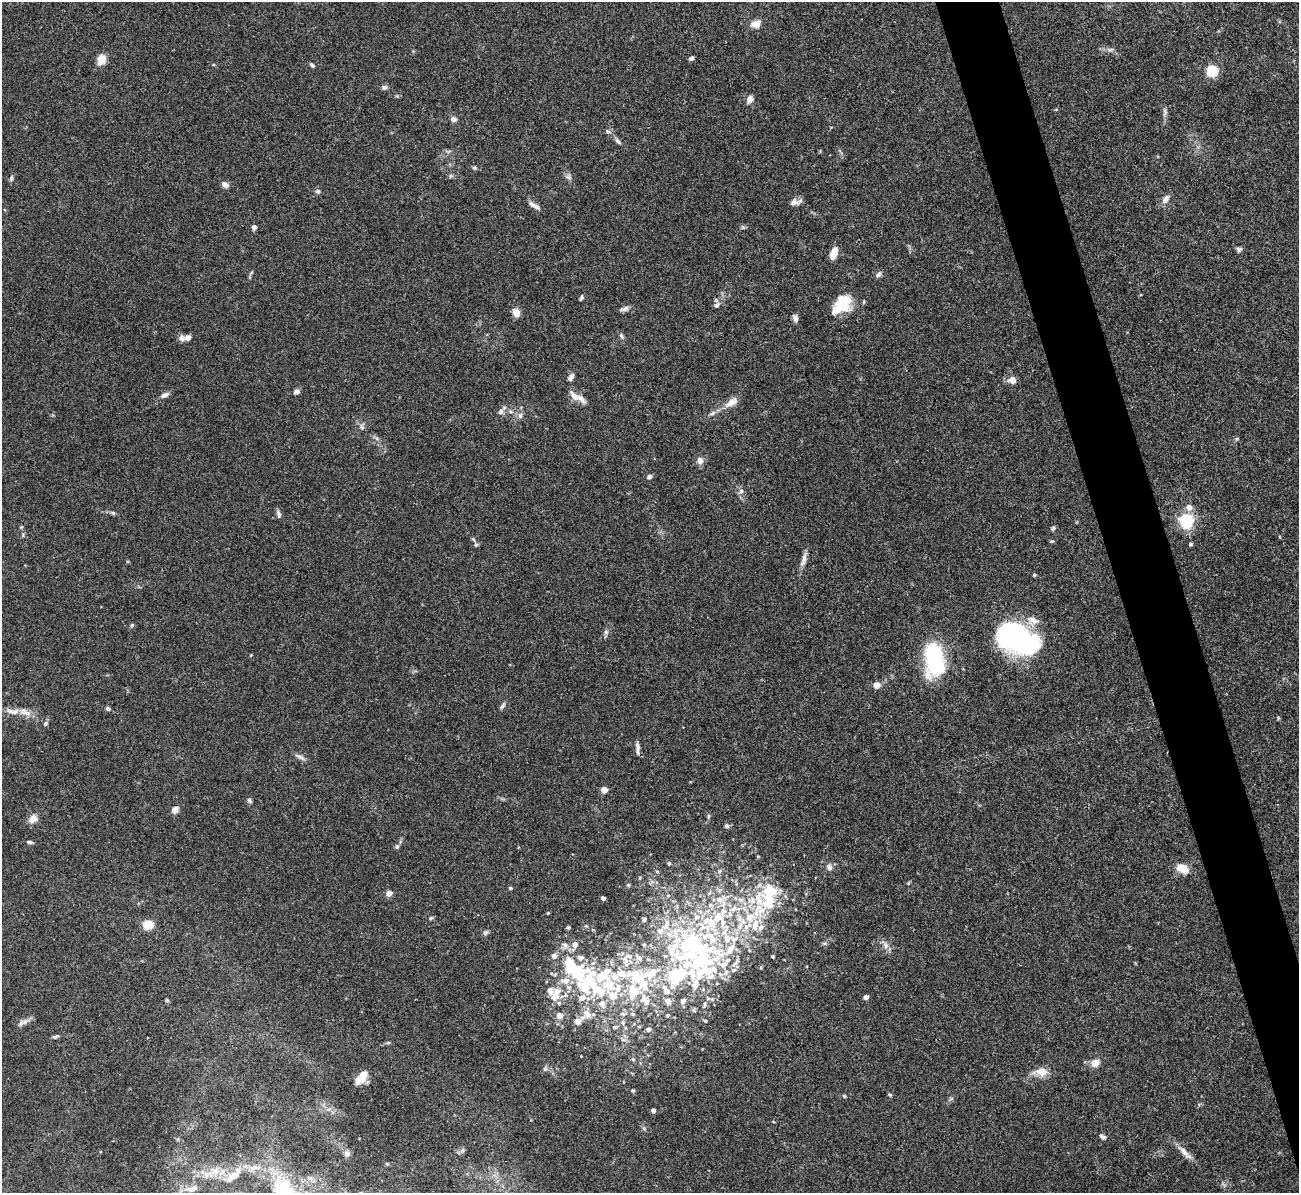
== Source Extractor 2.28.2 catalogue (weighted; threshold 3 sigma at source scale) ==
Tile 6 of 4 x 4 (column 2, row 2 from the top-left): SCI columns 1298-2594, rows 2527-3717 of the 5190 x 5175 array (HDU 1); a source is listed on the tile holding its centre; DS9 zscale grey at full resolution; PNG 1301 x 1195 px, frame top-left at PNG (2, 2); no overlay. Shown black and unused: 4% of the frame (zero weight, under 3 of 4 exposures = <1% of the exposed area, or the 3 px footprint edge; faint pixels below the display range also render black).
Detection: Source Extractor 2.28.2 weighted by HDU 2 'WHT'; one run over the whole footprint, this tile lists its part. Background 0.0745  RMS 0.0058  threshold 0.0262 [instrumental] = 3 sigma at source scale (4.5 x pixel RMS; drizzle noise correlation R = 1.50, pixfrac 1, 0.05/0.05 arcsec/px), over >= 5 px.
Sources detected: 221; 6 inside a brighter object's white glare — not listed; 51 inside a brighter listed object's ellipse — not listed separately; the other 164 listed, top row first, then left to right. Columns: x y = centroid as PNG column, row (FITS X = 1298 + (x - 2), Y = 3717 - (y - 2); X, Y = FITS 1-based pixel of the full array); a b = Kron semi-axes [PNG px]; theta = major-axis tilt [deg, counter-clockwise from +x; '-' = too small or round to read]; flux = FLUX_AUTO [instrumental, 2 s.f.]
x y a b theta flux
756 24 12 9 22 4.9
1110 50 10 5 -3 1.8
691 58 5 4 - 1.5
101 60 13 9 72 5.6
312 65 5 4 - 1.4
1212 71 5 5 - 63
384 87 7 6 - 1.6
750 99 8 6 68 3.5
1165 112 9 5 -83 1.6
453 119 8 6 -18 2
608 131 7 5 -42 1.3
618 141 10 5 -45 1.8
475 168 6 5 - 0.92
569 177 9 6 -64 1.9
11 178 7 5 89 1.2
225 185 10 7 -28 2.2
317 191 7 5 -22 1.3
1166 199 12 7 54 3.6
795 202 15 6 9 2.9
534 205 16 5 -31 2.8
254 227 4 4 - 4.2
1239 249 6 6 - 1.7
832 254 10 8 76 5.2
879 274 9 6 49 1.7
582 297 7 4 67 0.99
717 305 9 6 48 1.8
842 305 25 16 45 18
624 309 12 6 13 2.2
516 312 7 6 - 6.6
795 318 8 5 -77 2.9
621 336 9 5 -53 1.4
182 338 9 7 89 2.3
571 377 10 6 57 2.3
1012 380 10 8 -16 4
296 392 5 5 - 2.7
165 395 11 6 21 2.5
574 395 19 7 -52 3.9
731 402 20 9 34 5.7
501 411 9 7 60 2.1
511 412 6 4 -19 1.1
712 413 10 5 25 1.9
520 415 8 7 - 2.1
362 427 9 4 -55 1.5
1236 439 6 4 13 0.79
700 460 9 7 -73 3.2
649 476 7 5 34 1.5
741 491 6 6 - 1.6
1189 507 6 6 - 4.4
113 513 7 5 -16 1.2
278 514 11 5 -70 1.6
1186 521 6 6 - 130
21 527 5 4 - 0.63
1053 528 6 5 - 1.1
1052 541 5 4 - 0.72
1191 544 5 4 - 1.1
476 545 6 6 - 1.2
804 559 23 6 74 3.6
1034 575 5 4 - 0.73
132 625 5 5 - 0.84
606 632 6 6 - 1.4
1016 640 45 27 -25 110
935 663 30 19 -77 52
876 685 10 7 2 3.3
503 706 10 5 62 1.4
108 709 6 5 - 1.2
25 712 19 8 -19 5.5
45 724 6 5 - 1.2
637 746 13 6 -80 2.6
300 757 15 5 -28 2.3
604 790 4 4 - 8.6
249 800 7 5 -60 1.2
175 810 8 7 - 3.6
708 816 6 4 -73 0.75
33 819 12 10 34 3.9
727 826 6 6 - 1.3
29 842 7 4 -11 1.1
397 847 7 5 69 1.1
758 856 5 3 - 0.48
669 863 4 4 - 0.93
829 867 8 7 - 2.4
1182 868 13 9 -30 8.9
657 871 5 4 - 0.78
719 871 6 6 - 1.7
640 878 5 4 - 0.65
736 883 6 4 -74 0.92
908 883 6 3 72 0.55
628 885 5 4 - 0.94
510 888 4 3 - 1.1
389 893 4 4 - 6.1
709 893 7 4 45 1.3
668 895 6 4 1 0.82
603 898 4 4 - 2.3
677 906 7 4 -72 1.2
759 910 38 17 55 29
548 913 4 4 - 0.52
431 918 6 4 44 0.83
644 919 6 5 - 1.5
711 924 32 20 37 36
148 925 9 7 15 11
568 927 4 3 - 1.3
660 931 9 8 - 4.9
485 932 9 5 40 1.2
825 943 6 4 18 0.94
575 944 6 6 - 3.6
565 945 10 6 -21 2.3
644 945 6 5 - 1.3
687 945 38 20 -61 50
885 945 15 7 -51 3.3
730 949 27 13 40 18
691 955 98 38 -25 100
554 956 5 5 - 3.2
773 956 3 3 - 0.99
638 957 11 6 -45 3.3
581 958 9 7 7 2.4
626 961 20 7 -83 5.9
701 962 86 43 17 140
736 963 15 5 51 2.7
726 972 11 7 51 3.7
651 973 72 32 46 91
676 976 11 8 35 63
636 979 14 9 -81 10
566 981 9 7 -5 5.4
584 984 32 16 45 30
695 985 13 8 81 5.9
609 986 26 21 -8 24
667 991 10 9 - 4.4
557 992 12 9 47 5.8
635 992 14 10 13 11
866 997 5 5 - 1.7
643 999 12 8 63 4.8
712 999 5 4 - 0.82
167 1000 5 4 - 0.91
668 1001 6 6 - 4.3
683 1001 9 6 45 2.3
559 1003 6 5 - 1.4
704 1004 11 5 80 1.9
587 1014 15 12 -82 7.2
623 1014 7 5 -1 1.5
632 1014 6 5 - 1.2
667 1015 4 4 - 0.69
560 1016 5 4 - 7.4
705 1021 4 3 - 0.7
623 1022 7 6 - 1.7
21 1023 10 7 51 2.3
615 1027 7 5 15 1.2
648 1029 4 4 - 3
55 1037 7 4 16 1.2
388 1043 6 4 1 0.78
581 1056 2 2 - 0.36
633 1059 5 4 - 0.89
1095 1063 7 6 - 6.8
545 1069 6 6 - 1.2
1041 1072 15 10 -4 6.7
361 1078 19 8 53 7.4
633 1090 4 4 - 0.94
890 1095 5 4 - 0.73
844 1096 4 4 - 0.68
653 1110 4 4 - 2.7
1102 1137 9 6 -30 1.6
1184 1152 23 7 -49 5.1
347 1153 5 5 - 3.6
387 1164 5 4 - 0.65
233 1176 21 7 37 4.7
190 1189 13 7 -1 2.8